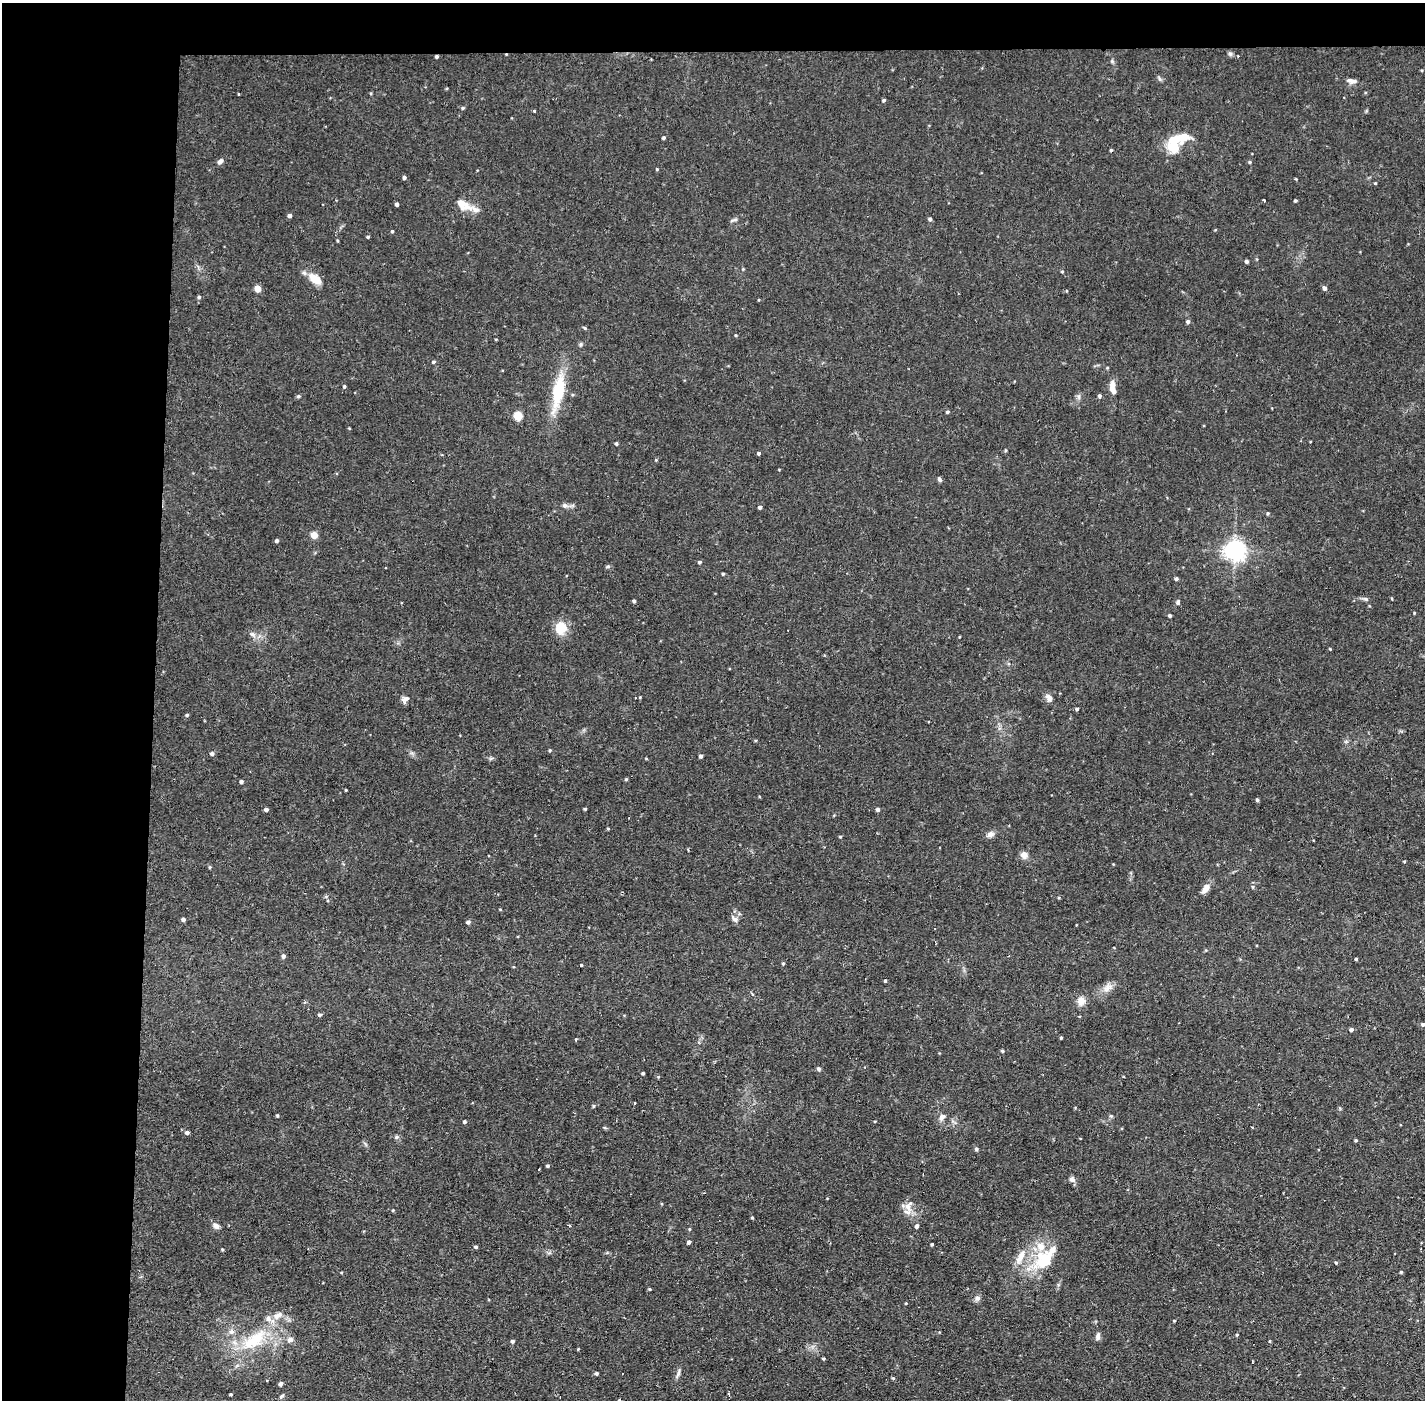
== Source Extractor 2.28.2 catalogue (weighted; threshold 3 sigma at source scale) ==
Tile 1 of 3 x 3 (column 1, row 1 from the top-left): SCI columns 1-1423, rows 2849-4246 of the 4269 x 4300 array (HDU 1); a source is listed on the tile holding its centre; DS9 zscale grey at full resolution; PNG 1427 x 1402 px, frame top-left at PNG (2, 3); no overlay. Shown black and unused: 14% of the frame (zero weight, under 2 of 3 exposures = <1% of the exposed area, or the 3 px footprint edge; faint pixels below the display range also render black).
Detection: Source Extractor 2.28.2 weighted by HDU 2 'WHT'; one run over the whole footprint, this tile lists its part. Background 0.0744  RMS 0.0065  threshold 0.0293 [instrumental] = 3 sigma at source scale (4.5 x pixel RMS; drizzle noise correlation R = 1.50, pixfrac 1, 0.05/0.05 arcsec/px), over >= 5 px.
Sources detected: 176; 1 inside a brighter object's white glare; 3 cosmic-ray / hot-pixel residue — not listed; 7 inside a brighter listed object's ellipse — not listed separately; the other 165 listed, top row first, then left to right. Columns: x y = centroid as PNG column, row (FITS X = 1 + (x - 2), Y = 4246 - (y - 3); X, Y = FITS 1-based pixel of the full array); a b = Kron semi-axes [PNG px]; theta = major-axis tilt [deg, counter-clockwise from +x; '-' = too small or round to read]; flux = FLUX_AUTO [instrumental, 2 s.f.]
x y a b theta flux
1230 54 7 5 -67 1.2
437 56 3 3 - 1.2
1112 61 5 5 - 0.96
1160 79 7 5 -72 1.2
1352 81 14 6 -7 3.3
884 100 4 4 - 0.96
463 108 5 4 - 0.87
534 111 3 3 - 0.61
663 138 4 3 - 1.1
1180 138 28 8 13 17
1111 150 3 3 - 0.8
220 161 9 6 47 2.1
1250 162 4 4 - 0.81
657 169 4 3 - 0.61
404 178 4 4 - 1.4
1375 183 4 3 - 0.6
1264 200 3 3 - 2.3
1295 201 3 3 - 0.98
397 204 4 3 - 1.8
463 205 23 12 -31 9.3
290 215 4 4 - 2
930 219 4 4 - 1.6
734 220 11 4 18 1.4
392 231 4 3 - 0.75
368 237 4 3 - 0.89
338 241 4 3 - 0.62
1246 262 4 4 - 1.6
1062 271 4 4 - 0.67
315 279 16 9 -38 10
1324 288 5 4 - 2.4
258 289 5 5 - 13
199 297 4 4 - 1.1
1188 322 4 4 - 1.6
736 335 4 4 - 0.63
581 344 5 5 - 1
433 362 4 4 - 1.1
344 386 4 4 - 0.96
1113 387 17 7 -83 6.1
558 392 39 12 79 33
298 396 5 4 - 1.1
1099 396 4 3 - 1.6
1079 397 7 4 -89 1.4
947 412 4 3 - 1
518 416 5 5 - 30
349 428 4 3 - 0.51
616 443 4 4 - 1
1005 450 5 3 - 0.6
759 453 4 4 - 1.2
656 460 4 3 - 0.6
779 469 4 2 - 0.45
939 480 6 4 -53 1.4
565 505 9 6 -31 2.2
760 507 4 3 - 1.5
1268 513 5 5 - 0.88
314 535 5 4 - 13
277 541 4 4 - 1.6
1235 550 7 7 - 430
699 562 4 3 - 1
608 566 5 5 - 1
723 574 3 3 - 0.86
1176 579 4 3 - 1.4
1391 598 4 2 - 0.58
1366 599 8 5 -26 1.4
634 601 3 3 - 1.2
1178 602 6 5 - 1.4
1414 613 3 3 - 0.6
1170 616 3 3 - 1.2
561 628 15 14 - 12
253 634 10 6 -44 2.6
959 637 3 2 - 0.49
1330 649 3 3 - 0.64
1049 698 11 7 -62 3.1
405 699 10 7 32 2.9
1077 709 4 3 - 1.2
187 715 4 4 - 0.87
755 740 4 3 - 0.69
550 750 4 4 - 0.67
212 754 5 4 - 1.8
700 756 4 3 - 1.7
646 759 4 3 - 0.54
626 779 5 4 - 0.65
241 782 4 4 - 1.5
346 790 3 2 - 0.57
1257 800 4 4 - 1.2
266 809 4 3 - 1.8
585 809 3 3 - 0.79
878 809 4 4 - 1.9
608 828 5 3 - 0.62
990 834 9 7 32 3
840 837 4 3 - 0.68
1024 855 7 7 - 4.5
1404 861 3 2 - 0.6
210 867 5 4 - 0.72
1252 887 6 4 -23 0.98
1206 889 14 7 49 4.8
1059 898 4 3 - 0.63
500 909 4 3 - 0.57
183 919 4 4 - 1.9
735 919 8 7 - 2.6
468 922 5 4 - 1.8
283 956 5 4 - 1.9
1356 959 3 3 - 0.99
783 963 5 4 - 0.95
580 965 3 3 - 16
885 981 3 3 - 0.87
1108 988 16 9 36 5.4
1081 1001 10 9 - 5.6
319 1015 5 4 - 1.2
1423 1024 4 4 - 1.2
1351 1030 5 4 - 1.7
1061 1038 4 3 - 0.83
1002 1051 4 3 - 0.86
819 1069 6 5 - 1.2
643 1073 3 3 - 1.1
658 1077 4 3 - 0.6
593 1106 5 4 - 0.88
277 1116 4 4 - 0.86
1111 1116 6 4 -42 0.83
942 1117 10 7 45 2.9
464 1122 3 3 - 1.3
605 1128 5 3 - 0.78
187 1132 5 4 - 2.1
396 1137 7 5 22 1.3
1356 1140 4 3 - 0.84
365 1144 8 3 -45 0.96
976 1149 4 4 - 1.4
548 1166 4 4 - 1.1
538 1170 3 2 - 0.75
1072 1179 8 6 -30 2.4
908 1206 17 11 84 6.6
393 1210 4 3 - 0.53
752 1217 3 3 - 0.73
569 1225 3 3 - 0.76
216 1226 11 7 -35 2.7
917 1226 5 4 - 1.8
689 1229 4 4 - 0.61
689 1242 4 3 - 2.2
932 1244 3 3 - 0.89
476 1247 4 4 - 1.2
222 1249 4 3 - 0.79
1020 1257 23 8 63 8
1045 1260 36 18 40 28
1336 1263 4 3 - 0.78
1401 1272 4 4 - 0.82
649 1289 4 3 - 0.69
977 1298 8 7 - 2.4
906 1303 4 3 - 0.56
1174 1321 3 3 - 0.51
231 1332 8 7 - 2.9
1237 1335 4 3 - 0.81
1098 1336 10 5 78 2.2
255 1340 43 21 41 39
290 1340 8 7 - 2.9
512 1341 4 4 - 1.3
1269 1341 4 3 - 0.55
578 1349 3 3 - 0.51
823 1359 4 3 - 0.78
596 1373 4 4 - 1.1
678 1374 15 4 69 2.1
893 1378 4 4 - 0.85
281 1384 4 4 - 2.2
231 1394 3 2 - 0.76
728 1394 5 3 - 0.82
282 1396 7 4 37 1.1
620 1400 4 3 - 1.6
Overlapping masked pixels (flux is a lower limit): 1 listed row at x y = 437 56
Isophote crosses this tile's border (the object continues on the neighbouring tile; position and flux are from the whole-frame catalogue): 1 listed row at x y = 620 1400